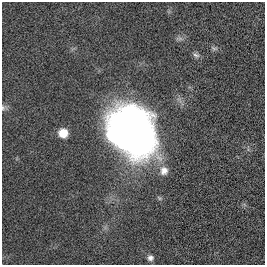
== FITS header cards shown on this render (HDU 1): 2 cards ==
NAXIS1  =                  263
NAXIS2  =                  263

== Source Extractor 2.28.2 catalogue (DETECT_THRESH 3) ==
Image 263 x 263 px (HDU 1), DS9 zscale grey, 1 PNG px = 1 image px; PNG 267 x 267 px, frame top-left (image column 1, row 263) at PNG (2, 2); no overlay
Background 0.00429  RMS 0.046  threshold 0.138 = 3 sigma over >= 5 px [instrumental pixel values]
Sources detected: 8; all 8 listed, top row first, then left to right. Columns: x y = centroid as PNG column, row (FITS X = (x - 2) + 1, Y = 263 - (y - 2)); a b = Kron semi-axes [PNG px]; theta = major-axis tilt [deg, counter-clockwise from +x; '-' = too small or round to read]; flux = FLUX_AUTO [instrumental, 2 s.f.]
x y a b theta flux
180 38 7 5 0 8.2
214 48 10 5 -15 7.3
196 55 10 6 -20 8.7
3 108 9 8 - 9.2
132 132 34 28 -51 3200
63 133 8 8 - 52
164 171 12 11 - 27
150 258 8 8 - 13
At the frame edge (FLAGS 8, measured only in part): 1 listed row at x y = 3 108